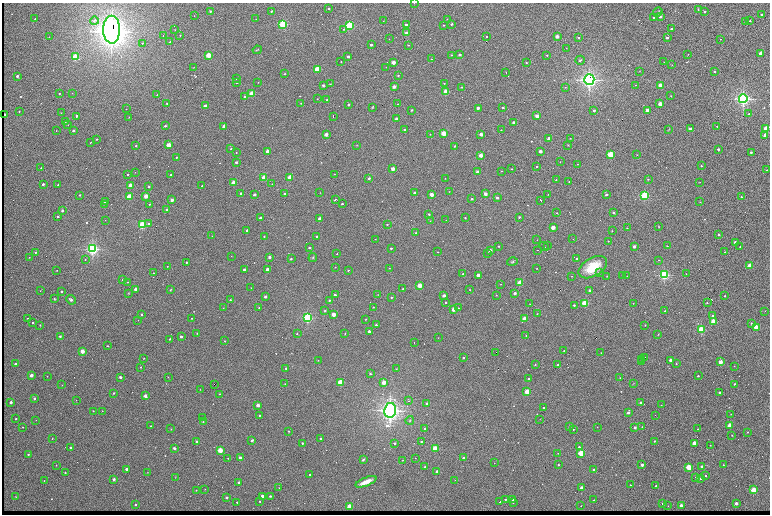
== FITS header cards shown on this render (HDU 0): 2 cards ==
NAXIS1  =                 1536 /fastest changing axis
NAXIS2  =                 1024 /next to fastest changing axis

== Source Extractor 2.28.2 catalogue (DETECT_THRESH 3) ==
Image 1536 x 1024 px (HDU 0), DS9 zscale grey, zoomed out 1/2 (1 PNG px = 2 x 2 image px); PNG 772 x 516 px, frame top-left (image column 1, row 1023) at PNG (2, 3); each listed source drawn as its Kron ellipse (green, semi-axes under 4 px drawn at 4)
Background 753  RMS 26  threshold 78.8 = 3 sigma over >= 5 px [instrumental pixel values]
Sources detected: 607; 95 cannot appear on this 1/2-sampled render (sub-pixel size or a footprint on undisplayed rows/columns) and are neither listed nor drawn; of the other 512, the 500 brightest by FLUX_AUTO listed and drawn (12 fainter detections omitted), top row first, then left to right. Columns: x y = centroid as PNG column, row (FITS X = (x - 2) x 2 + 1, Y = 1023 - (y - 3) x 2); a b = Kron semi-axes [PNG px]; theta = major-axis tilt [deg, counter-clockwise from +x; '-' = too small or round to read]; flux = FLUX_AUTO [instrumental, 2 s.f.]
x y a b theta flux
414 3 2 1 - 2.2e+03
329 9 2 2 - 1.2e+04
698 10 4 2 - 5.6e+03
210 11 2 2 - 4.8e+03
272 11 2 2 - 1.5e+04
705 11 2 2 - 1.3e+04
658 12 5 2 - 5.6e+03
761 14 2 2 - 1.2e+04
194 16 2 1 - 2.2e+03
660 16 2 2 - 4.7e+04
654 17 3 2 - 5.4e+03
35 19 2 2 - 4.7e+03
256 19 2 1 - 1.8e+03
447 19 2 2 - 2.4e+03
94 21 4 3 - 1.2e+04
383 21 2 1 - 2.3e+03
750 21 2 2 - 1.0e+04
745 22 2 2 - 2.2e+03
283 24 3 3 - 7.7e+05
452 24 2 2 - 1.9e+04
349 25 3 3 - 8.0e+05
406 25 2 2 - 2.5e+04
444 25 2 2 - 5.5e+03
344 29 2 2 - 9.8e+03
672 29 2 2 - 2.2e+04
112 30 14 8 -89 8.3e+06
175 30 2 2 - 2.1e+03
407 33 2 2 - 1.2e+05
163 35 2 2 - 8.2e+03
180 35 2 2 - 2.2e+03
487 36 2 2 - 4.6e+03
49 37 2 2 - 1.7e+03
557 37 2 2 - 9.7e+04
579 37 2 2 - 1.0e+04
667 37 2 2 - 2.6e+04
389 39 2 2 - 2.2e+03
721 39 2 1 - 2.6e+03
170 42 2 2 - 2.8e+03
142 43 3 2 - 5.1e+03
371 45 2 2 - 3.3e+04
408 45 2 2 - 5.6e+03
566 48 2 2 - 1.6e+03
257 50 4 2 - 3.1e+03
760 53 2 2 - 7.3e+04
688 54 2 2 - 1.8e+03
208 55 2 2 - 3.5e+05
451 55 2 2 - 9.6e+03
460 55 2 2 - 3.0e+04
547 55 2 2 - 4.4e+03
75 57 3 2 - 5.7e+05
348 57 2 2 - 2.6e+04
431 59 2 2 - 4.2e+03
580 60 5 3 - 7.9e+03
341 62 2 1 - 2.8e+03
393 62 2 2 - 1.4e+05
664 62 2 1 - 2.1e+03
526 63 2 2 - 4.6e+03
672 65 2 2 - 2.1e+03
193 67 2 1 - 1.6e+03
386 67 2 2 - 1.7e+03
317 69 2 2 - 4.5e+05
639 71 3 2 - 1.9e+03
506 72 2 1 - 5.2e+03
715 72 2 2 - 1.2e+04
284 74 2 2 - 2.9e+03
398 75 2 2 - 6.9e+03
17 76 2 2 - 2.9e+04
236 79 2 1 - 3.0e+03
589 79 5 5 - 2.4e+06
237 82 2 2 - 1.3e+04
258 82 2 1 - 1.9e+03
444 83 2 2 - 4.7e+03
330 84 3 2 - 2.7e+03
323 85 2 2 - 7.4e+03
636 85 2 1 - 2.8e+03
660 85 2 2 - 1.5e+05
394 87 2 2 - 8.5e+04
462 87 2 2 - 4.0e+03
565 87 2 2 - 3.2e+03
446 92 2 2 - 4.1e+05
72 93 2 1 - 1.4e+03
59 94 2 2 - 5.2e+03
252 94 2 2 - 3.4e+05
157 95 2 2 - 4.6e+03
245 96 2 2 - 9.8e+03
671 96 2 2 - 2.8e+03
317 99 2 1 - 3.4e+03
327 99 2 2 - 8.1e+03
743 99 4 4 - 1.7e+06
167 103 2 2 - 5.5e+03
301 103 2 2 - 3.0e+03
349 104 2 2 - 1.2e+04
397 104 2 2 - 2.1e+03
660 104 2 2 - 1.6e+05
205 106 2 2 - 7.1e+04
372 107 3 3 - 3.9e+03
478 108 2 2 - 4.2e+04
503 108 2 2 - 2.1e+04
126 109 2 1 - 2.2e+03
412 110 2 2 - 1.2e+04
594 110 2 2 - 1.8e+04
647 110 2 2 - 9.7e+04
19 111 2 2 - 6.0e+03
61 113 2 1 - 1.4e+03
749 114 2 2 - 5.7e+03
4 115 2 2 - 6.2e+04
76 116 2 2 - 2.0e+04
333 116 2 2 - 2.9e+04
537 116 2 2 - 1.3e+05
129 117 2 1 - 2.2e+03
397 119 2 2 - 1.0e+05
65 121 2 2 - 9.2e+03
514 123 2 2 - 8.5e+04
68 125 2 2 - 1.7e+03
165 126 2 2 - 1.0e+04
224 126 2 2 - 1.0e+05
717 126 2 2 - 4.0e+03
404 129 2 2 - 5.8e+03
669 129 3 2 - 2.4e+03
690 129 2 2 - 2.5e+04
766 129 2 2 - 2.4e+05
73 130 2 2 - 2.6e+04
501 130 2 2 - 4.4e+03
56 131 2 1 - 1.9e+03
443 133 2 2 - 2.9e+05
430 134 2 2 - 2.7e+03
481 134 2 2 - 9.8e+04
326 135 2 2 - 1.1e+05
765 135 2 2 - 1.8e+05
549 138 2 2 - 6.2e+04
570 138 2 2 - 2.7e+03
97 139 2 2 - 8.5e+03
91 142 2 1 - 2.5e+03
169 145 2 2 - 2.1e+05
357 145 3 2 - 2.0e+03
568 145 2 2 - 2.7e+03
136 146 2 2 - 1.1e+04
455 146 2 2 - 1.2e+04
231 149 2 2 - 4.5e+03
718 149 2 2 - 2.6e+04
267 151 2 2 - 1.0e+05
540 151 2 2 - 7.5e+04
751 152 2 2 - 1.5e+04
236 153 2 1 - 2.7e+03
610 154 3 2 - 5.5e+05
481 155 2 2 - 1.4e+05
637 155 2 1 - 1.8e+03
176 157 2 2 - 6.0e+03
236 162 2 2 - 1.9e+04
560 162 2 1 - 1.7e+03
578 164 2 2 - 2.1e+03
701 166 2 2 - 5.3e+03
537 167 2 2 - 1.2e+04
41 168 2 2 - 5.3e+03
393 169 2 2 - 1.1e+05
511 169 2 2 - 3.2e+03
767 170 2 1 - 2.9e+03
501 171 2 2 - 2.3e+03
135 172 2 1 - 1.6e+03
478 172 2 2 - 5.6e+04
334 174 2 1 - 1.9e+03
127 175 2 2 - 7.9e+03
171 175 2 2 - 7.4e+03
264 178 2 2 - 3.5e+05
290 178 2 2 - 3.0e+05
369 178 2 2 - 2.4e+04
445 178 2 2 - 1.7e+03
648 179 2 2 - 7.8e+03
556 180 2 2 - 5.2e+03
569 182 2 1 - 2.6e+03
699 182 2 1 - 1.5e+03
234 183 2 2 - 2.3e+05
43 184 2 2 - 2.0e+04
272 184 2 1 - 1.8e+03
58 185 2 2 - 9.8e+03
130 186 2 2 - 2.4e+05
202 186 2 2 - 3.7e+03
149 187 2 2 - 7.3e+03
449 191 2 1 - 1.6e+03
241 193 2 2 - 1.3e+04
320 193 2 2 - 1.5e+03
415 193 2 2 - 4.0e+04
285 194 2 2 - 2.3e+04
485 194 2 2 - 5.1e+04
548 194 2 2 - 3.5e+03
80 195 2 2 - 1.1e+04
254 195 2 2 - 3.4e+04
432 195 2 2 - 1.2e+05
606 195 2 2 - 2.4e+04
146 196 2 2 - 1.6e+05
644 196 3 3 - 7.9e+05
129 197 2 2 - 3.6e+05
741 197 2 2 - 8.0e+03
497 198 2 2 - 3.0e+04
472 199 2 2 - 1.4e+04
172 200 2 2 - 6.7e+04
336 200 3 2 - 9.7e+03
540 200 3 1 - 8.3e+03
105 202 2 2 - 1.4e+04
700 202 2 2 - 2.8e+03
104 204 2 1 - 2.2e+03
149 204 2 2 - 5.4e+03
342 204 2 2 - 1.1e+04
167 210 2 2 - 4.7e+04
62 211 2 2 - 3.4e+04
614 212 2 2 - 2.5e+04
557 213 2 2 - 4.8e+03
429 214 2 2 - 9.9e+03
58 216 2 2 - 1.4e+04
519 217 2 2 - 1.3e+04
260 218 2 2 - 3.3e+04
465 218 2 2 - 6.5e+03
320 219 2 2 - 7.5e+04
105 220 2 1 - 1.6e+03
446 220 2 2 - 2.4e+03
430 221 2 2 - 3.0e+03
149 223 2 2 - 1.0e+04
387 224 2 2 - 7.3e+03
142 225 3 3 - 6.9e+05
659 227 3 2 - 2.9e+03
553 228 2 2 - 1.6e+05
627 228 2 2 - 5.2e+03
247 230 2 2 - 1.6e+04
612 231 2 2 - 3.8e+03
416 233 2 2 - 3.1e+03
719 234 2 2 - 1.5e+04
212 236 2 1 - 1.4e+03
264 236 2 2 - 3.3e+03
317 236 2 2 - 1.3e+04
375 239 2 1 - 2.0e+03
573 239 2 1 - 1.7e+03
537 240 2 1 - 2.1e+03
608 241 2 2 - 2.7e+03
735 242 2 2 - 4.9e+04
547 245 2 1 - 7.2e+03
499 246 2 2 - 8.5e+03
544 246 5 1 - 9.2e+03
634 246 2 2 - 4.2e+04
667 246 2 2 - 5.0e+03
740 247 2 1 - 2.3e+03
309 248 2 2 - 9.1e+03
391 248 2 2 - 9.0e+03
92 249 4 4 - 1.4e+06
537 250 2 1 - 9.4e+03
490 251 2 2 - 6.2e+04
35 252 2 2 - 8.7e+03
438 252 2 2 - 2.4e+03
725 252 2 2 - 4.8e+03
488 253 2 2 - 1.6e+04
337 254 2 1 - 2.8e+03
231 256 2 1 - 1.4e+03
29 257 2 1 - 2.4e+03
269 257 2 2 - 3.5e+04
313 257 4 3 - 4.6e+03
577 258 2 2 - 5.4e+03
85 259 3 2 - 4.3e+03
291 259 2 2 - 9.5e+03
659 260 2 1 - 2.5e+03
187 262 2 2 - 9.7e+03
512 262 5 4 - 7.6e+03
750 265 2 2 - 2.5e+05
167 266 2 2 - 3.4e+03
335 267 2 1 - 2.8e+03
593 267 16 9 30 1.6e+05
389 268 2 2 - 2.4e+03
537 268 2 2 - 2.8e+03
267 269 2 2 - 3.3e+04
57 270 2 1 - 1.8e+03
244 270 2 2 - 4.4e+04
348 270 2 2 - 6.1e+03
153 273 2 1 - 2.8e+03
599 273 2 2 - 9.1e+03
463 274 2 2 - 3.5e+03
686 274 2 1 - 2.3e+03
478 275 2 2 - 7.0e+04
622 275 2 2 - 4.2e+03
664 275 3 3 - 9.9e+05
572 276 2 1 - 2.4e+03
607 276 2 2 - 1.9e+03
627 276 2 1 - 1.3e+03
123 280 2 2 - 1.8e+04
128 282 2 2 - 2.5e+03
520 283 2 2 - 3.6e+05
501 284 2 1 - 1.8e+03
420 286 2 2 - 2.6e+05
251 288 2 1 - 1.4e+03
403 288 2 2 - 3.3e+03
136 289 2 2 - 8.3e+04
170 290 2 2 - 3.2e+03
470 290 2 1 - 2.2e+03
40 291 2 2 - 1.7e+03
61 291 2 2 - 9.4e+03
590 291 2 2 - 4.0e+04
128 293 3 2 - 2.5e+03
515 293 2 2 - 3.8e+04
335 295 2 2 - 1.3e+04
378 295 2 2 - 1.7e+03
496 295 2 2 - 3.5e+03
444 296 2 2 - 5.4e+04
725 296 2 2 - 6.1e+03
265 297 2 2 - 3.4e+04
391 297 2 2 - 5.0e+03
54 299 4 2 - 4.1e+03
71 300 5 3 - 1.2e+04
230 300 2 2 - 5.0e+03
329 300 4 3 - 5.6e+03
446 302 2 2 - 8.6e+03
585 303 3 2 - 5.4e+05
633 303 2 1 - 1.7e+03
707 303 2 2 - 6.8e+03
530 304 2 1 - 1.5e+03
574 305 2 2 - 1.2e+04
259 307 2 2 - 4.5e+03
373 307 2 2 - 3.0e+03
223 308 2 2 - 1.9e+03
458 308 2 2 - 3.3e+03
454 309 2 2 - 1.1e+05
325 311 4 3 - 5.2e+03
665 311 2 2 - 3.9e+03
765 311 2 1 - 1.3e+03
333 314 2 2 - 1.6e+05
537 314 2 2 - 2.6e+03
141 315 2 2 - 7.5e+03
712 316 2 2 - 2.4e+04
28 318 2 2 - 4.8e+03
192 318 2 2 - 5.2e+03
307 318 3 3 - 1.0e+06
524 318 2 2 - 1.4e+05
366 319 2 1 - 2.6e+03
138 320 2 1 - 1.4e+03
713 321 2 2 - 3.3e+05
33 322 2 2 - 7.5e+03
751 323 4 3 - 4.7e+03
40 325 2 2 - 4.0e+03
376 325 2 2 - 1.0e+04
645 325 2 2 - 3.0e+03
756 327 2 2 - 3.5e+05
701 330 3 2 - 5.5e+05
369 331 2 2 - 2.5e+04
197 333 2 2 - 4.3e+03
297 333 2 2 - 5.6e+03
345 334 2 2 - 3.5e+03
658 334 2 2 - 1.9e+03
526 335 2 2 - 2.5e+03
60 336 3 3 - 6.7e+03
181 337 2 2 - 2.7e+04
438 337 2 1 - 1.4e+03
170 339 2 2 - 1.1e+04
224 341 2 1 - 2.7e+03
414 343 2 1 - 2.4e+03
107 346 2 2 - 4.4e+03
564 350 2 2 - 3.6e+03
82 351 2 2 - 1.6e+05
496 352 2 1 - 6.3e+03
601 353 2 2 - 3.6e+03
645 357 2 1 - 4.2e+03
144 358 2 2 - 2.3e+03
463 358 2 2 - 9.9e+03
642 359 3 1 - 8.0e+03
318 360 2 2 - 3.0e+03
670 360 2 2 - 4.6e+04
642 361 3 1 - 7.8e+03
720 362 2 2 - 1.6e+05
15 364 2 2 - 2.0e+04
676 364 2 2 - 6.1e+03
535 365 2 2 - 6.5e+03
558 365 2 2 - 9.0e+03
734 366 2 1 - 1.7e+03
141 367 2 2 - 8.3e+03
286 368 2 2 - 6.1e+03
397 369 2 2 - 1.8e+03
370 374 2 2 - 9.0e+03
31 375 2 2 - 8.7e+04
47 376 2 2 - 2.3e+03
698 376 2 2 - 1.1e+04
120 377 2 2 - 2.6e+04
168 377 2 2 - 5.5e+03
620 378 2 2 - 2.8e+03
529 379 2 2 - 1.3e+04
340 382 2 2 - 3.5e+05
384 382 2 2 - 1.5e+05
633 383 4 2 - 2.4e+03
214 384 2 2 - 1.3e+04
285 384 2 2 - 2.0e+03
735 384 2 2 - 1.3e+04
62 385 2 2 - 1.9e+03
200 389 2 2 - 1.5e+03
527 392 2 2 - 3.9e+05
719 392 2 2 - 1.8e+04
114 393 2 2 - 1.1e+04
219 394 2 2 - 4.3e+03
145 396 2 2 - 9.6e+04
34 398 2 2 - 2.6e+04
76 400 2 1 - 1.5e+03
408 400 3 1 - 5.6e+03
11 402 2 2 - 4.2e+04
641 403 2 2 - 3.9e+04
427 404 2 2 - 3.8e+04
258 405 2 2 - 6.4e+04
661 405 2 2 - 1.5e+03
544 408 2 2 - 2.7e+04
390 410 7 6 - 3.2e+06
93 411 2 2 - 7.1e+03
102 411 2 2 - 1.9e+03
628 413 2 2 - 1.8e+04
731 414 2 2 - 5.2e+03
259 415 2 2 - 9.1e+03
655 415 2 1 - 2.5e+03
202 417 2 2 - 4.1e+03
16 419 2 2 - 8.2e+03
540 419 2 1 - 1.5e+03
36 420 2 2 - 2.1e+03
410 420 4 3 - 5.4e+03
203 422 2 2 - 5.5e+03
730 425 2 2 - 1.8e+05
151 426 2 2 - 3.4e+03
22 427 2 2 - 2.6e+03
570 427 2 2 - 1.4e+04
597 427 2 2 - 1.9e+03
635 427 2 2 - 3.6e+04
642 427 2 1 - 1.7e+03
171 429 2 2 - 3.3e+03
425 429 2 2 - 1.8e+04
573 429 2 2 - 7.8e+03
698 429 2 1 - 2.7e+03
289 431 2 2 - 4.3e+03
747 432 2 2 - 3.0e+03
732 435 2 2 - 3.2e+03
52 439 2 2 - 3.8e+03
321 439 2 2 - 8.7e+03
252 440 3 2 - 7.2e+03
421 441 3 2 - 8.3e+03
655 441 2 2 - 1.1e+04
197 442 2 2 - 4.7e+04
302 443 2 2 - 7.3e+03
395 443 2 2 - 1.4e+04
695 443 2 2 - 1.9e+05
710 445 2 1 - 1.7e+03
70 447 2 2 - 1.5e+04
579 447 2 2 - 1.3e+04
174 448 2 2 - 3.4e+04
435 448 2 2 - 3.8e+05
220 450 2 2 - 3.1e+05
558 453 2 2 - 1.9e+03
581 453 2 2 - 4.9e+05
28 454 2 2 - 9.6e+03
228 458 2 1 - 2.8e+03
240 458 2 2 - 3.2e+04
415 458 2 1 - 1.8e+03
463 458 2 2 - 2.1e+04
363 460 3 3 - 7.9e+03
403 460 2 2 - 2.6e+03
494 463 2 2 - 1.4e+03
56 465 2 2 - 2.6e+03
558 465 2 2 - 6.2e+03
642 465 2 2 - 5.3e+04
723 465 2 2 - 4.1e+03
702 466 2 2 - 1.9e+04
425 467 2 2 - 1.5e+04
689 467 2 2 - 4.3e+05
126 469 2 2 - 5.2e+04
593 469 2 2 - 6.8e+03
437 471 2 2 - 3.8e+04
147 472 2 1 - 1.4e+03
65 473 2 2 - 8.0e+03
310 474 2 2 - 8.1e+03
706 476 2 2 - 1.4e+04
175 477 2 2 - 1.7e+03
696 477 2 2 - 8.9e+03
700 478 2 2 - 1.9e+04
114 479 2 2 - 5.4e+04
455 480 2 1 - 1.8e+03
44 481 2 2 - 4.3e+03
366 482 11 3 22 4.9e+04
239 483 2 2 - 3.6e+04
630 485 2 2 - 3.2e+03
656 486 2 2 - 7.3e+03
279 488 2 2 - 1.4e+03
582 488 3 3 - 2.2e+04
205 489 2 2 - 3.5e+03
196 490 3 2 - 2.1e+03
754 490 2 2 - 4.0e+05
262 496 2 2 - 8.2e+04
270 496 2 2 - 1.4e+04
16 497 2 2 - 2.1e+03
227 497 2 2 - 2.9e+04
505 499 2 2 - 6.2e+03
513 500 2 2 - 1.3e+04
594 500 2 2 - 3.5e+03
260 501 2 2 - 5.3e+03
237 502 2 2 - 6.8e+03
499 502 2 1 - 4.5e+03
513 503 2 2 - 4.9e+03
736 503 2 2 - 7.7e+04
663 504 2 2 - 1.5e+04
135 505 2 2 - 1.4e+04
581 506 2 2 - 3.1e+03
668 506 2 1 - 1.4e+03
681 506 2 2 - 1.0e+05
349 507 2 2 - 2.6e+05
At the frame edge (FLAGS 8, measured only in part): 1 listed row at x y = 414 3
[12 fainter detections neither listed nor drawn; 95 sub-pixel or undisplayed-footprint detections neither listed nor drawn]